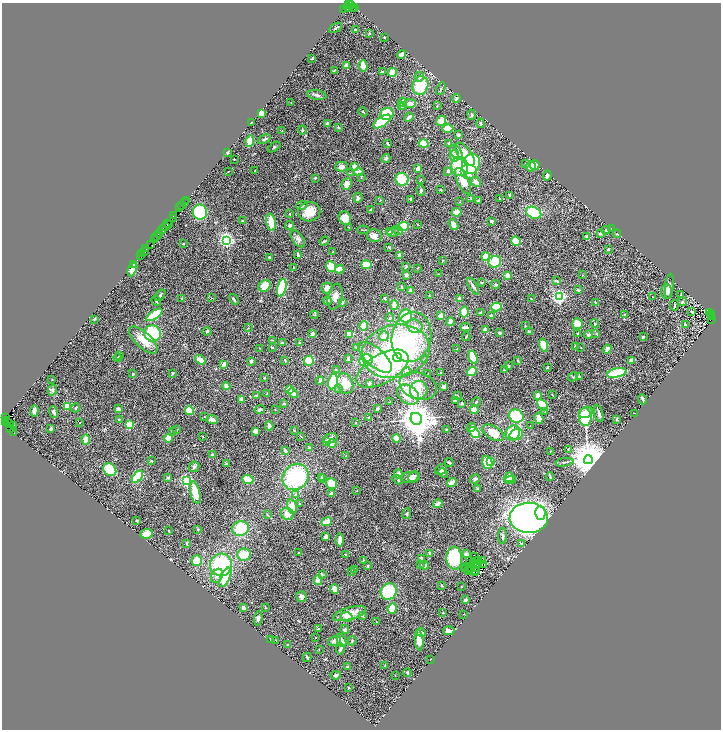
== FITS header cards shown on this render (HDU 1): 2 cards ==
NAXIS1  =                 1438
NAXIS2  =                 1455

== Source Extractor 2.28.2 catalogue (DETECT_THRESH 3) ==
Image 1438 x 1455 px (HDU 1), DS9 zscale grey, zoomed out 1/2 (1 PNG px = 2 x 2 image px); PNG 723 x 732 px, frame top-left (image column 2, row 1454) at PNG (2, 3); each listed source drawn as its Kron ellipse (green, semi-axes under 4 px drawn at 4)
Background 0.792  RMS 0.058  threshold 0.173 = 3 sigma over >= 5 px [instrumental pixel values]
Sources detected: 524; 42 cannot appear on this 1/2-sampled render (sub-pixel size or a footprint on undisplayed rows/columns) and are neither listed nor drawn; the other 482 listed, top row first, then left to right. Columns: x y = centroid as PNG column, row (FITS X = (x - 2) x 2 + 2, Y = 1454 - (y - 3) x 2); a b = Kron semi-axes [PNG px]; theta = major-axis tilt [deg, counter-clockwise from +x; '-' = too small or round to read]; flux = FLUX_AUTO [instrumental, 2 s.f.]
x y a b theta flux
349 4 4 2 - 230
351 5 3 1 - 47
353 7 2 1 - 49
348 8 5 2 - 110
355 8 3 2 - 160
344 10 2 1 - 92
336 28 7 2 32 16
356 30 3 2 - 7.6
369 33 3 3 - 6.7
384 37 2 2 - 14
401 55 5 3 - 56
312 59 3 2 - 8.1
347 66 4 3 - 65
363 66 6 4 -75 87
334 70 3 2 - 10
382 72 2 2 - 13
392 73 4 4 - 140
419 77 5 4 - 33
420 86 9 8 - 340
441 89 6 2 64 11
317 95 9 4 -10 35
456 98 4 3 - 21
291 102 2 2 - 6.2
403 102 4 3 - 64
410 104 6 4 2 53
401 106 3 3 - 23
437 106 3 2 - 5.5
403 107 4 3 - 29
363 112 5 3 - 11
261 113 4 3 - 76
387 114 7 6 - 300
472 115 5 4 - 17
409 117 4 2 - 56
441 121 5 4 - 120
252 122 2 1 - 3.7
382 122 10 4 33 350
327 123 3 3 - 17
481 123 5 3 - 15
338 127 2 2 - 17
448 128 5 4 - 120
302 130 4 3 - 12
282 131 2 1 - 2.9
458 135 3 2 - 18
264 139 7 3 26 19
250 141 6 4 81 130
388 144 3 2 - 16
424 144 5 3 - 260
448 144 3 2 - 8.2
274 147 7 2 33 10
456 152 8 5 -57 70
227 153 3 2 - 16
465 154 14 6 -51 180
454 156 6 4 79 100
386 158 4 4 - 18
234 159 2 2 - 3.6
525 163 2 2 - 6.5
471 164 10 8 63 500
535 165 5 5 - 88
531 166 5 4 - 55
341 167 6 5 - 49
354 167 2 2 - 130
459 167 9 8 - 450
418 168 4 2 - 78
255 170 2 1 - 5.4
448 171 3 3 - 24
228 172 3 2 - 5.1
359 172 5 3 - 54
468 172 8 7 - 210
350 173 3 3 - 5.5
547 176 5 3 - 31
361 177 4 2 - 5.6
315 178 4 3 - 10
402 179 6 6 - 330
421 180 3 2 - 6.9
463 181 14 5 -65 150
476 182 6 4 -44 51
347 184 6 5 - 68
421 190 5 3 - 20
440 190 2 2 - 22
510 195 3 2 - 21
358 198 5 4 - 25
470 198 3 2 - 5.9
500 198 2 2 - 7.4
411 199 3 3 - 9.4
187 200 2 1 - 41
380 200 3 2 - 6.9
478 201 3 2 - 15
459 202 3 2 - 4.9
184 203 3 2 - 49
182 206 3 2 - 140
302 206 6 3 19 16
180 208 3 1 - 50
370 210 3 3 - 8.6
200 212 7 7 - 510
309 212 11 9 12 190
457 212 5 3 - 120
534 213 8 5 -25 370
290 214 2 2 - 11
173 216 2 1 - 43
173 218 2 1 - 75
345 218 7 6 - 120
243 220 3 2 - 7.9
492 221 3 2 - 30
271 222 8 5 -80 130
167 224 3 1 - 210
418 224 2 2 - 4.1
168 225 2 2 - 87
290 225 4 3 - 26
454 225 6 3 -59 69
165 226 3 2 - 220
349 227 2 2 - 9.1
403 227 6 4 6 230
611 228 2 1 - 4.2
162 229 4 2 - 280
363 230 6 2 3 9.8
397 230 5 4 - 25
606 230 4 3 - 16
389 232 3 2 - 7.1
393 232 6 4 8 20
600 233 4 3 - 29
159 234 4 2 - 230
617 234 4 3 - 11
374 236 7 6 - 77
157 237 3 2 - 230
587 237 4 3 - 37
155 239 2 2 - 26
298 239 10 5 -53 39
226 240 4 3 - 4100
324 241 5 3 - 15
516 241 5 4 - 160
183 244 2 2 - 9.1
150 245 3 1 - 32
389 247 3 3 - 16
146 249 3 1 - 64
608 249 2 2 - 17
144 251 2 2 - 110
333 252 3 2 - 13
142 253 2 1 - 17
141 255 2 1 - 51
298 255 4 2 - 40
399 255 4 3 - 42
485 256 4 3 - 150
269 258 3 3 - 11
443 260 2 1 - 3.6
495 262 6 5 - 280
133 264 2 1 - 24
366 265 5 4 - 220
331 266 5 4 - 240
406 267 4 3 - 11
294 268 3 3 - 5.7
418 268 3 2 - 4.4
132 269 7 4 66 86
340 269 5 3 - 110
438 274 3 2 - 4.6
406 275 4 3 - 25
583 275 3 3 - 5.8
507 276 4 3 - 85
557 281 4 3 - 14
482 283 3 3 - 11
496 284 4 3 - 14
264 286 6 5 - 130
473 286 9 3 -59 34
669 286 12 3 84 61
401 287 3 2 - 11
282 288 9 4 78 550
327 288 5 5 - 59
410 290 4 3 - 29
578 290 3 3 - 13
667 292 7 5 -87 47
681 294 3 2 - 5
160 295 6 3 51 21
429 296 3 2 - 6.1
335 297 13 7 76 77
559 297 3 3 - 3100
652 297 2 1 - 3.3
182 298 3 3 - 9
211 298 2 2 - 3.7
385 298 3 2 - 11
460 298 3 3 - 33
234 299 6 2 -60 15
531 299 2 2 - 9.1
156 301 5 2 - 12
327 301 4 3 - 29
342 302 4 3 - 26
596 302 3 2 - 6.7
683 302 4 4 - 16
394 305 5 3 - 100
674 305 5 2 - 12
496 307 5 4 - 180
464 312 5 3 - 240
692 312 2 2 - 46
481 313 2 2 - 34
710 313 3 2 - 91
154 315 9 3 34 370
314 315 4 2 - 7.2
625 315 2 2 - 19
712 315 2 2 - 390
406 316 6 6 - 350
441 316 3 3 - 63
491 316 2 2 - 46
712 317 2 1 - 280
390 318 4 3 - 16
94 319 3 2 - 12
712 319 3 2 - 350
450 322 4 3 - 38
578 324 5 5 - 180
595 324 4 3 - 12
685 324 3 3 - 26
364 326 5 3 - 250
415 326 8 6 -28 66
525 326 3 3 - 9.8
466 327 5 2 - 39
248 328 3 3 - 6.3
485 329 4 3 - 32
207 331 4 3 - 16
530 331 3 3 - 13
152 333 8 8 - 490
500 333 4 3 - 16
577 333 3 3 - 6.4
596 333 3 3 - 10
312 334 3 3 - 36
350 334 4 3 - 130
588 335 4 4 - 22
384 336 5 4 - 79
411 337 25 19 75 620
466 337 4 2 - 9.2
643 337 3 2 - 8.4
143 340 18 7 -43 190
272 340 2 2 - 5.1
282 343 3 3 - 22
300 343 4 3 - 17
543 345 7 4 -71 140
272 347 4 2 - 8.1
357 347 3 2 - 36
576 347 3 3 - 39
581 347 3 2 - 3.5
259 348 2 2 - 4.6
457 349 3 2 - 4
607 349 5 3 - 62
396 351 34 26 13 2100
120 355 3 2 - 13
375 357 21 9 -41 200
397 357 4 4 - 110
473 357 7 3 -73 270
118 358 4 3 - 9.8
348 358 4 2 - 18
200 360 6 4 -35 75
285 360 3 2 - 8.1
366 360 7 6 - 320
425 360 3 3 - 15
632 360 3 3 - 56
251 361 4 3 - 22
309 361 5 5 - 240
518 361 4 2 - 10
224 364 4 3 - 64
508 366 4 3 - 16
547 368 2 2 - 10
382 369 29 14 29 670
336 370 3 2 - 7.2
504 370 3 3 - 9
406 371 5 4 - 23
472 371 5 3 - 150
173 373 3 2 - 14
441 373 3 2 - 8.3
617 373 10 4 13 450
133 374 3 2 - 9.6
428 374 3 2 - 5.6
579 376 3 2 - 12
573 377 5 3 - 11
264 378 3 2 - 7
52 379 2 1 - 4
320 381 4 3 - 16
333 381 8 4 79 500
369 383 2 2 - 35
345 384 10 8 -70 180
226 386 4 3 - 43
418 386 19 13 -19 170
444 386 3 2 - 38
339 388 3 3 - 11
290 389 4 4 - 98
52 390 5 4 - 22
419 390 9 8 - 86
293 393 5 3 - 60
267 394 3 2 - 5.1
408 394 12 8 -36 350
552 394 2 2 - 4.3
537 395 3 3 - 77
257 396 3 3 - 26
457 396 3 3 - 11
241 399 3 3 - 55
642 399 5 2 - 27
455 400 3 3 - 15
390 402 2 2 - 4.1
476 402 5 3 - 8.3
284 403 4 3 - 11
462 403 2 2 - 14
542 405 6 4 -43 230
68 406 4 4 - 130
76 408 4 3 - 11
118 409 3 3 - 43
260 409 5 4 - 24
275 409 2 2 - 6.4
377 409 3 3 - 17
189 410 4 4 - 160
474 410 4 3 - 91
34 411 6 4 87 40
54 412 6 2 -69 27
545 412 3 3 - 8.6
586 412 7 5 29 84
634 413 2 1 - 2.1
599 414 9 3 -75 35
516 416 7 6 - 530
205 417 3 2 - 7.3
585 417 9 6 -86 430
6 418 2 1 - 7.8
369 418 3 3 - 17
539 418 5 4 - 86
119 419 3 2 - 6.6
416 419 6 5 - 33000
617 419 3 3 - 7.8
212 420 5 4 - 66
5 421 2 1 - 170
356 422 3 2 - 4.9
6 423 2 1 - 16
80 423 3 2 - 4.4
10 424 2 2 - 970
14 425 2 2 - 4.2
129 425 3 3 - 620
269 426 4 3 - 52
530 426 2 1 - 6.7
10 428 2 1 - 36
471 428 4 4 - 41
51 429 3 2 - 18
177 430 4 3 - 8.7
294 430 3 2 - 5.6
446 430 4 3 - 25
256 431 3 3 - 72
14 432 3 1 - 90
173 432 4 3 - 10
474 433 6 4 -53 350
493 433 12 6 -29 160
513 433 8 7 - 360
516 434 7 5 20 160
203 436 3 2 - 5.8
301 436 3 2 - 5.9
168 438 4 3 - 130
330 438 7 5 13 36
86 439 5 4 - 88
396 439 4 3 - 140
327 442 2 2 - 94
332 444 4 3 - 140
310 448 4 3 - 21
568 449 3 2 - 3.5
285 451 4 3 - 20
550 451 3 2 - 5.6
212 455 2 2 - 61
346 456 2 2 - 5.5
588 460 4 4 - 44000
151 461 4 3 - 9.3
449 462 4 2 - 15
487 462 6 5 - 240
491 462 3 3 - 31
564 462 9 3 9 18
226 464 3 3 - 25
194 467 5 5 - 21
441 469 6 4 30 27
110 470 7 6 - 370
443 473 5 3 - 37
398 474 4 2 - 63
413 476 6 4 48 44
550 476 4 2 - 11
137 477 7 4 51 380
296 477 14 12 47 1100
321 477 4 3 - 9.9
410 477 9 5 6 57
509 477 5 5 - 79
168 478 3 3 - 20
323 478 3 3 - 7.1
248 479 6 3 -23 200
475 479 5 3 - 17
186 480 3 3 - 2100
398 480 6 3 -31 14
510 480 5 4 - 59
331 483 6 5 - 180
452 483 5 3 - 66
477 488 3 3 - 9.6
357 491 2 2 - 4.4
195 493 11 4 -77 220
332 493 3 2 - 67
295 495 4 3 - 9.5
299 503 2 2 - 16
438 504 5 3 - 58
292 507 7 4 -74 110
540 513 7 5 89 270
287 514 6 6 - 95
407 514 5 4 - 14
267 515 2 2 - 4.6
529 518 19 15 -2 5500
137 521 3 2 - 10
327 522 5 3 - 180
198 529 3 2 - 9.4
241 529 9 7 16 330
169 531 3 2 - 5.5
147 534 6 5 - 120
502 536 8 3 87 30
326 537 3 3 - 43
340 540 6 3 87 100
187 544 3 2 - 15
522 544 3 3 - 34
298 552 2 2 - 20
345 554 2 2 - 9.9
430 554 4 3 - 24
466 554 4 3 - 34
244 555 7 6 - 240
474 557 2 1 - 9.6
421 558 4 4 - 21
454 558 11 8 -86 570
363 560 3 2 - 7.6
197 561 5 5 - 160
469 561 3 3 - 19
479 561 3 1 - 0.84
482 561 3 1 - 18
474 562 2 1 - 4.1
421 564 2 2 - 5.9
475 564 2 1 - 2.7
477 564 3 1 - 1.2
221 565 11 11 - 750
425 565 4 3 - 32
484 565 2 1 - 4.1
368 566 3 2 - 14
465 567 2 1 - 4.4
475 567 3 2 - 7.5
354 569 4 3 - 11
465 569 2 1 - 8.4
471 569 2 1 - 7.5
468 570 2 1 - 2.9
470 570 2 1 - 6.8
474 570 2 1 - 2.9
476 571 2 1 - 9.2
351 572 3 2 - 8.9
322 574 3 2 - 6.6
217 576 7 5 61 52
225 577 10 5 66 350
318 580 5 3 - 110
442 585 3 2 - 16
461 587 2 2 - 4.4
334 589 5 4 - 110
389 591 8 8 - 410
301 597 5 5 - 39
465 600 3 3 - 22
265 607 3 2 - 4.9
243 608 4 3 - 47
392 609 5 4 - 190
443 613 3 2 - 10
350 614 17 6 16 160
464 614 2 2 - 5.1
362 615 4 3 - 11
347 617 6 5 - 47
258 619 7 4 82 28
377 622 2 2 - 5.2
318 629 4 3 - 12
345 629 4 4 - 15
449 631 6 3 5 59
421 632 5 3 - 48
316 637 2 1 - 3.2
271 639 2 2 - 5.4
276 640 3 2 - 3.3
341 640 7 4 -66 59
419 640 10 3 -85 160
334 641 6 4 17 52
352 641 5 2 - 12
287 645 3 2 - 11
319 649 3 2 - 4.2
340 649 5 4 - 18
307 657 5 2 - 15
430 659 2 1 - 3
385 666 3 2 - 4.8
348 667 3 2 - 17
407 673 4 4 - 13
336 675 5 3 - 22
395 675 2 1 - 3.6
349 688 3 2 - 4.4
At the frame edge (FLAGS 8, measured only in part): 1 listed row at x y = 349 4
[42 sub-pixel or undisplayed-footprint detections neither listed nor drawn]